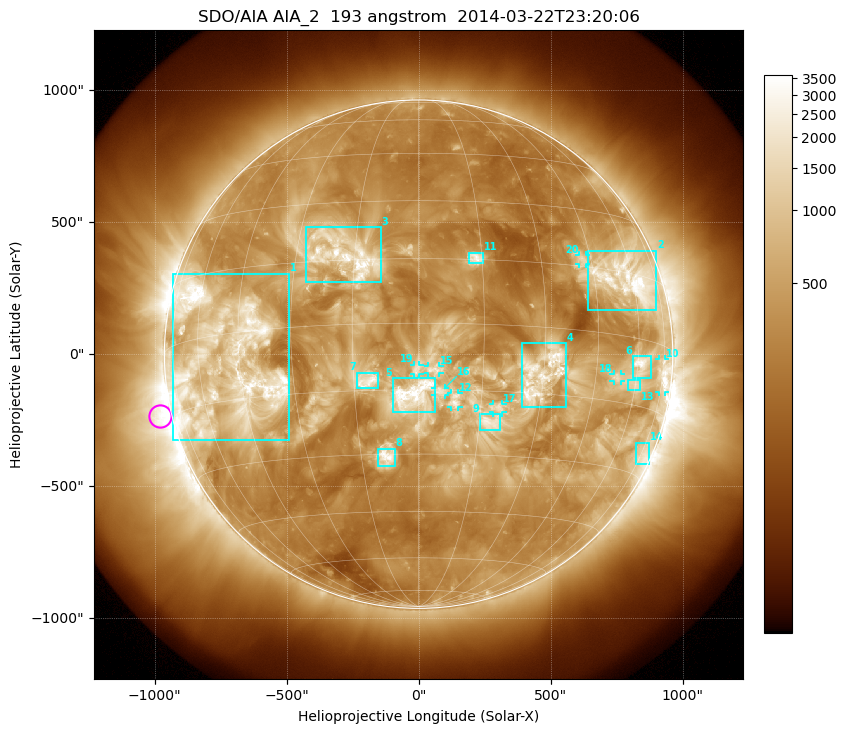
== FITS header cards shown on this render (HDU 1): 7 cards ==
TELESCOP= 'SDO/AIA'
INSTRUME= 'AIA_2'
WAVELNTH=                  193
WAVEUNIT= 'angstrom'
DATE-OBS= '2014-03-22T23:20:06.84'
CTYPE1  = 'HPLN-TAN'
CTYPE2  = 'HPLT-TAN'

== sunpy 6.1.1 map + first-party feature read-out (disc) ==
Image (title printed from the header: SDO/AIA AIA_2  193 angstrom  2014-03-22T23:20:06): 1024 x 1024 px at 2.4 arcsec/px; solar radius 963 arcsec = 401 px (full disc in frame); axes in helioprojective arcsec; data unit not stated in the header (colour bar unlabelled)
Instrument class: DISC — disc imager (sunpy class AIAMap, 193 A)
Bright regions (active regions / flare kernels): reference = the median radial profile (limb darkening/brightening removed); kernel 9 px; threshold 5 sigma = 957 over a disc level ~325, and >= 1.15x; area >= 12 px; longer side >= 10 px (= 24 arcsec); searched inside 0.97 R_sun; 20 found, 20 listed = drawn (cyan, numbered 1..; 8 of them under ~33 arcsec drawn as corner ticks so the feature stays visible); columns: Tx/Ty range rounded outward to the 5 arcsec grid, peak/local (2 s.f.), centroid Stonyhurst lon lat
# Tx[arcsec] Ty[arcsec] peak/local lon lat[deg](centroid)
1 -930..-490 -325..305 10 -50 -6
2 640..900 165..390 13 +58 +13
3 -425..-145 270..480 8.6 -17 +16
4 390..560 -205..40 7.4 +30 -11
5 -95..65 -220..-90 7.2 -1 -16
6 810..880 -90..-5 10 +62 -6
7 -235..-150 -130..-70 5.1 -12 -13
8 -155..-90 -425..-355 7 -8 -30
9 230..310 -285..-225 5.6 +18 -22
10 910..935 -145..-20 7.8 +75 -6
11 190..245 345..385 6.1 +13 +15
12 120..150 -200..-145 3.9 +9 -17
13 790..840 -140..-95 4.9 +60 -10
14 820..870 -415..-335 4.4 +76 -25
15 35..80 -70..-45 3.3 +4 -10
16 60..100 -155..-130 3.3 +5 -15
17 280..320 -220..-190 3.9 +19 -19
18 740..765 -100..-75 4.8 +52 -10
19 -20..5 -75..-40 3.1 +0 -10
20 610..635 340..375 4.6 +42 +17
Off-limb structures (1.02-1.3 R_sun): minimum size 162 px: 2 found; the strongest spans PA ~55..145 deg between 1.02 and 1.3 R_sun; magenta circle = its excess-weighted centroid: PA ~105 deg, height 1.05 R_sun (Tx ~-980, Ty ~-235 arcsec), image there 5.2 x the reference